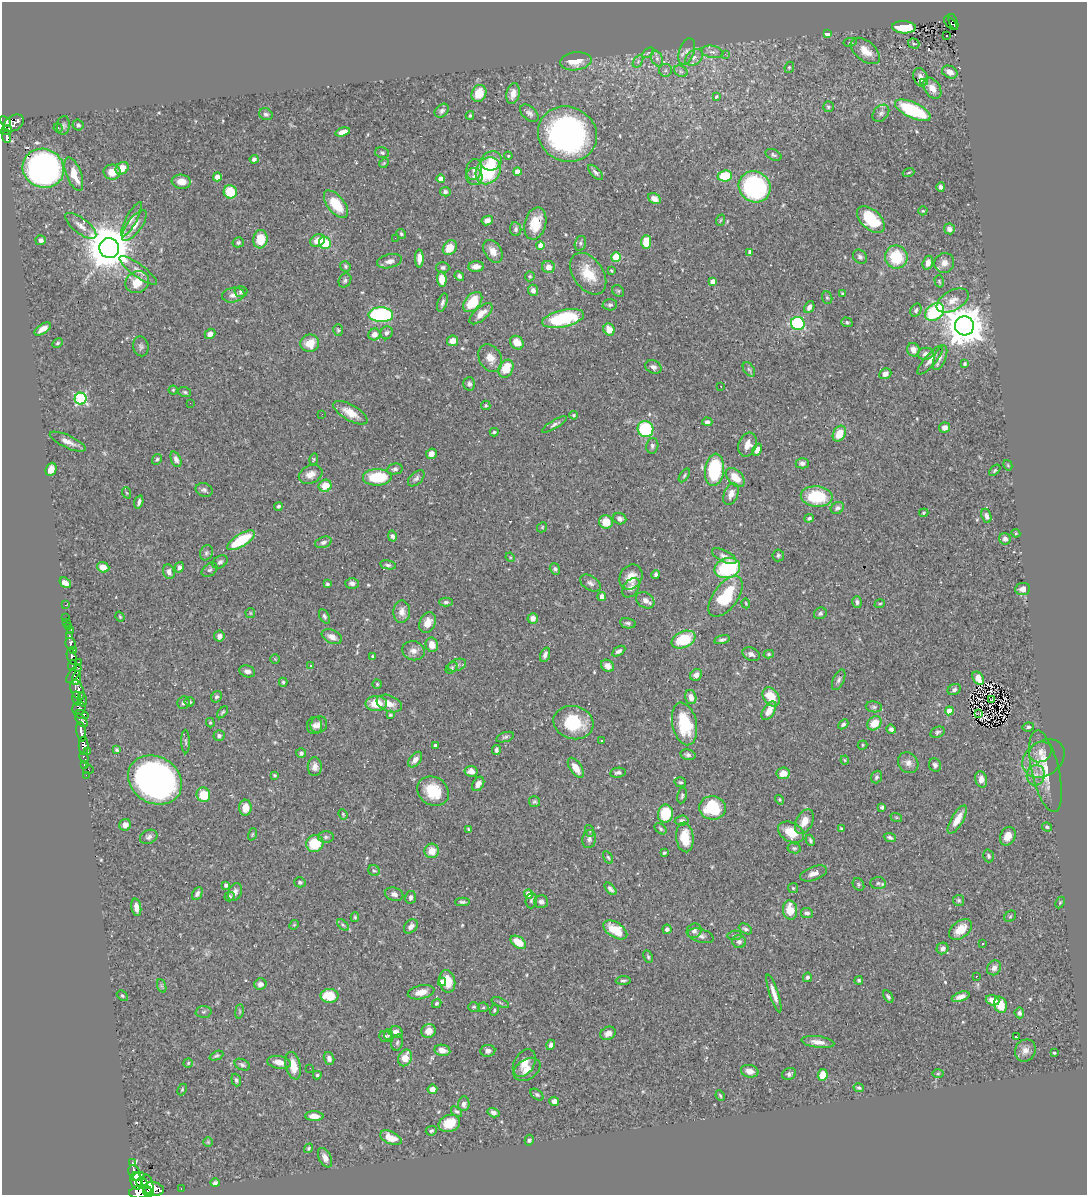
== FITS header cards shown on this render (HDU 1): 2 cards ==
NAXIS1  =                 1085
NAXIS2  =                 1193

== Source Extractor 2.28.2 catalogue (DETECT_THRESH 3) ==
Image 1085 x 1193 px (HDU 1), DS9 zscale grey, 1 PNG px = 1 image px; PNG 1089 x 1197 px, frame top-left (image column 1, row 1193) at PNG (2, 2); each listed source drawn as its Kron ellipse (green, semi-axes under 4 px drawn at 4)
Background 0.522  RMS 0.019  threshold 0.0558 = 3 sigma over >= 5 px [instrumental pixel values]
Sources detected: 551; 4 with non-positive FLUX_AUTO (blend fragments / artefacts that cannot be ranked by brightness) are neither listed nor drawn; of the other 547, the 500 brightest by FLUX_AUTO listed and drawn (47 fainter detections omitted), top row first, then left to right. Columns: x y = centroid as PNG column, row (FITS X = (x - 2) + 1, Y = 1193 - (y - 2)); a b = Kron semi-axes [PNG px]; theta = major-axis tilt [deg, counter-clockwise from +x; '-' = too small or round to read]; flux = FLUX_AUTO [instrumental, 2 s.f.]
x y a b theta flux
953 22 8 4 -68 56
951 23 8 3 -45 49
904 27 12 6 -3 39
827 34 4 3 - 14
947 36 3 2 - 2
850 42 7 4 10 2.1
914 43 6 5 - 1.8
865 51 17 9 -39 18
687 52 14 7 72 7
712 52 11 6 -11 4.8
648 53 6 3 37 1.7
725 54 3 2 - 2.6
694 57 10 7 40 6.4
657 59 8 5 -64 4.3
576 61 16 9 7 20
638 61 7 4 56 2.5
789 67 6 4 67 1.9
666 70 6 6 - 2.9
681 71 7 5 -30 3.1
950 72 8 6 -26 10
921 77 9 7 -69 7.7
923 83 3 2 - 5.9
932 88 11 7 -56 11
479 93 9 7 65 25
513 94 10 6 78 9.7
716 97 4 3 - 1.7
828 107 5 5 - 2.6
913 110 19 7 -25 92
442 111 8 6 42 4.1
529 113 11 6 -42 4.9
881 113 9 7 47 4.9
266 114 7 5 -26 3
470 115 4 3 - 1.5
5 121 6 4 -40 180
13 123 11 7 33 430
63 125 9 6 85 3.5
78 125 6 5 - 3.3
58 128 5 4 - 1.6
6 130 6 4 31 110
343 132 8 4 16 8.4
567 134 30 27 -26 360
6 136 7 4 -84 130
382 153 7 5 -13 2.5
773 155 8 5 -24 2.8
508 156 4 4 - 1.4
254 159 4 4 - 4.2
491 161 11 9 26 19
384 163 5 4 - 1.4
43 168 21 19 -26 470
122 168 7 5 39 17
474 170 10 8 77 5.9
488 171 14 11 55 80
112 172 8 7 - 15
517 172 4 4 - 13
595 172 10 4 -45 3.7
909 172 6 3 19 1.3
74 174 18 7 -69 25
474 176 9 8 - 6.1
725 176 7 5 7 46
217 177 4 4 - 12
441 179 4 4 - 12
181 182 9 7 -6 12
755 187 16 15 - 210
941 187 4 4 - 3.9
230 192 7 6 - 33
445 192 5 5 - 2.8
654 199 7 5 -28 7.9
336 204 16 8 -51 38
923 211 5 4 - 1.4
131 219 19 5 62 6.6
871 219 17 9 -43 57
487 220 6 4 27 5.7
721 220 6 3 69 1.4
535 223 16 10 75 32
134 225 18 7 54 12
81 226 19 7 -38 9.3
516 229 7 5 -82 3.3
949 229 5 5 - 5.6
401 234 5 4 - 2
395 238 2 2 - 1.9
260 239 9 7 85 26
41 240 5 5 - 4.2
317 241 8 6 32 14
238 242 6 5 - 2.9
646 242 7 5 88 24
325 243 6 6 - 35
580 243 7 5 74 2.7
540 245 4 4 - 10
109 248 10 9 - 5400
450 248 8 6 54 19
493 251 12 8 -57 11
750 252 4 4 - 5.3
616 257 5 5 - 39
860 257 8 6 -49 3.9
896 257 11 11 - 52
419 258 9 4 -90 8.4
389 261 13 6 13 6.4
928 263 7 5 72 8.6
944 263 10 9 - 8.9
345 266 5 5 - 1.9
443 267 6 5 - 2.9
476 267 8 5 1 7.5
548 267 6 6 - 8.3
138 270 23 6 -36 9.9
611 271 3 3 - 1.4
588 274 23 15 -54 31
459 276 5 4 - 3.2
530 276 5 4 - 2.3
442 279 8 5 -87 15
345 280 7 6 - 3.2
939 281 6 4 -74 1.7
137 282 12 10 32 24
713 282 4 4 - 9
533 290 5 5 - 6.2
618 291 6 5 - 2.1
241 292 6 5 - 3.3
843 294 3 3 - 1.7
233 295 11 7 11 6.1
827 298 6 5 - 2.1
953 301 17 10 30 14
473 302 12 7 48 45
442 303 10 4 74 3.5
610 305 7 5 4 2.9
809 307 6 5 - 5.7
916 310 7 5 62 3
935 312 10 7 39 110
481 314 14 6 41 12
381 315 12 7 -1 180
563 319 21 8 13 89
847 322 6 4 -18 2.1
798 323 7 6 - 120
964 326 9 9 - 3700
43 329 9 4 32 9.1
609 329 6 5 - 13
338 330 6 4 -72 1.9
387 333 6 6 - 3.8
210 334 5 5 - 7.2
374 334 6 5 - 7.8
452 341 5 5 - 11
58 343 6 4 28 1.8
310 343 9 8 - 20
517 343 7 6 - 13
141 346 10 7 -77 3.7
913 350 7 6 - 12
925 354 8 6 12 4.3
490 358 14 11 -61 14
940 358 13 6 68 5.1
930 360 18 5 49 8.4
964 364 4 3 - 2
653 367 8 6 -27 4.5
506 369 9 7 62 29
749 369 8 5 -53 2.8
885 374 6 5 - 7.4
469 384 7 6 - 3.7
721 386 3 2 - 1.4
173 390 4 4 - 1.5
185 392 6 5 - 2.1
81 399 6 6 - 160
190 403 2 2 - 1.4
486 405 5 4 - 2.2
350 413 19 8 -30 18
322 414 2 2 - 1.6
574 415 4 4 - 2.8
707 422 5 4 - 3.3
554 424 14 4 31 4
944 427 5 5 - 7.9
645 429 8 7 - 83
494 432 4 3 - 1.8
839 434 8 6 61 23
68 442 19 6 -25 10
748 445 12 9 70 13
652 446 8 6 77 3.5
757 450 6 4 61 7.6
431 454 5 5 - 6.4
157 459 6 4 57 2.3
176 459 8 5 -67 6.3
314 459 6 4 74 1.5
802 463 6 5 - 4.3
1008 465 5 4 - 1.4
51 469 6 5 - 12
395 469 8 5 12 3.3
714 470 16 9 82 90
995 470 7 4 45 1.9
311 474 12 8 25 12
684 475 8 4 56 2
377 477 14 8 1 57
735 477 11 7 -45 21
416 478 10 6 43 3.8
325 486 6 6 - 20
204 490 9 6 -21 3.9
127 493 6 3 -69 1.4
731 494 11 7 69 9.6
817 496 16 10 -4 65
139 502 7 3 74 3.7
278 506 4 4 - 2.4
837 508 7 5 31 3.8
924 513 5 4 - 1.5
986 516 7 4 -72 4.7
809 518 4 4 - 2.3
620 519 7 5 -23 5
606 522 7 6 - 22
542 527 5 4 - 1.6
1016 533 4 4 - 1.4
392 536 5 4 - 3.5
1005 539 6 5 - 4.6
241 540 16 6 32 60
323 542 8 5 20 3.7
206 553 8 6 65 3
778 555 6 6 - 2.6
724 556 13 5 -27 6.8
510 557 5 4 - 1.3
220 562 8 6 33 3.3
388 565 8 4 -10 2.8
103 567 6 5 - 12
179 567 5 4 - 3.9
727 568 13 10 18 110
555 569 6 4 -54 2.6
210 570 9 6 38 3.2
169 572 7 5 -71 5.7
656 574 4 4 - 2.8
631 577 13 11 60 16
65 583 6 4 -37 7.3
352 583 7 5 0 4.9
590 583 11 7 -31 4.8
327 584 4 4 - 2.3
631 588 11 7 53 8.1
1023 589 7 6 - 8.5
602 596 4 4 - 9
726 597 23 12 53 64
645 600 10 7 -35 7.5
446 602 7 4 0 3
857 602 6 5 - 3.4
746 603 5 4 - 1.4
880 604 5 3 - 1.4
65 605 3 2 - 6.1
402 612 11 8 87 9.9
250 613 5 5 - 1.4
820 613 6 5 - 2.6
324 616 8 4 -63 2.8
66 617 2 2 - 5.7
120 617 5 4 - 1.4
533 618 5 5 - 7.7
67 622 2 2 - 5.4
428 622 11 8 65 12
628 623 8 5 -10 3.2
68 626 3 3 - 32
70 631 3 2 - 6.4
70 636 3 3 - 71
219 636 5 5 - 5.8
332 637 10 6 -25 9.2
684 640 12 8 24 56
722 640 8 3 13 3
71 644 6 5 - 210
432 645 7 6 - 11
74 650 3 3 - 52
413 651 11 9 -17 8.4
619 651 7 4 32 3.7
751 654 9 6 -22 5.1
769 654 5 4 - 1.6
545 655 7 4 69 5.2
372 656 4 3 - 1.4
72 657 8 4 -70 380
275 659 5 5 - 1.4
79 662 2 2 - 9.8
72 665 5 3 - 120
457 665 9 5 20 3.6
311 666 3 3 - 2.4
608 666 7 5 -35 6.6
452 668 7 5 43 2.2
247 671 8 6 -18 5
74 674 11 5 53 270
696 675 6 5 - 6.1
77 678 7 4 74 350
978 678 7 5 -58 9.6
839 680 11 5 67 3.4
283 682 4 4 - 1.9
377 684 4 4 - 1.7
77 690 11 6 -67 560
954 690 7 5 26 3.4
216 697 6 5 - 2.7
691 697 7 5 -73 9.6
771 697 10 7 -55 26
77 699 7 4 -78 140
83 699 7 3 -75 61
992 700 4 3 - 2.1
189 702 5 4 - 2.5
184 703 6 6 - 3.2
376 703 10 7 1 27
389 703 13 8 -21 12
874 707 8 5 -9 2.8
79 708 7 6 - 230
769 711 10 5 57 15
949 711 4 4 - 18
223 712 7 3 48 1.8
978 713 3 2 - 1.6
81 715 7 3 -9 190
390 715 4 3 - 1.4
81 720 8 4 -51 290
210 723 5 4 - 1.5
573 723 20 16 -14 57
874 723 8 6 43 20
684 724 22 12 -78 66
843 724 6 4 41 2.7
319 725 8 8 - 8
314 726 8 7 - 5.6
1028 727 6 4 8 2.5
891 729 5 4 - 4.2
81 732 10 4 -79 570
938 732 7 5 25 2.7
219 736 5 5 - 3
505 737 9 4 18 2.5
602 741 3 3 - 5.1
186 742 12 3 -89 2
435 745 3 3 - 2.7
862 745 5 4 - 1.5
84 746 9 5 89 440
117 750 4 3 - 2.2
496 750 5 3 - 2.9
88 752 3 2 - 12
1040 752 12 10 29 9.1
301 753 5 5 - 2.7
688 755 8 5 -12 3.5
84 758 6 3 -65 29
1043 758 23 17 35 20
415 760 9 5 52 7.1
845 760 4 4 - 1.4
908 763 11 9 -46 7.6
84 764 3 3 - 22
935 765 7 6 - 3.4
315 767 9 7 -90 7.4
576 768 11 5 -56 15
88 770 5 3 - 49
471 771 6 5 - 7.4
1045 771 42 13 -77 31
618 773 8 5 8 3.1
783 773 7 6 - 11
86 775 2 2 - 5.3
274 775 3 3 - 1.7
1036 775 10 9 - 8.4
876 777 6 5 - 3.1
981 779 8 6 -74 9.5
155 780 28 23 -31 650
680 782 6 5 - 2.1
478 784 8 5 57 6
433 791 16 14 -34 39
203 795 7 6 - 30
682 796 8 5 80 2.6
779 800 5 3 - 1.5
534 802 5 5 - 2.4
882 807 4 3 - 2.7
245 808 8 6 87 13
712 808 13 11 -6 64
343 814 5 3 - 1.4
665 814 9 7 82 43
896 817 6 4 -18 1.5
682 820 7 5 6 3.7
957 820 16 6 60 16
804 822 13 8 62 15
125 825 6 5 - 8.4
1047 827 5 3 - 2.1
841 828 4 3 - 1.8
469 829 4 3 - 1.7
661 829 7 4 -42 2.2
590 831 6 4 -73 1.5
791 832 14 9 -27 27
252 834 6 4 71 1.4
1008 836 10 7 65 12
149 837 9 6 24 4.2
326 837 8 5 0 3.1
685 837 15 8 -84 28
890 837 6 4 -21 3.1
589 839 9 6 80 5.1
810 840 6 3 -64 2.3
315 843 9 8 - 35
794 848 7 5 -9 2.4
432 851 7 7 - 16
664 853 3 3 - 1.8
988 856 6 5 - 2.5
608 857 7 4 -62 2
374 871 6 5 - 2.2
814 873 14 6 20 8.5
300 882 5 5 - 2.3
878 883 7 6 - 2.8
858 884 7 5 -56 2.1
226 885 4 3 - 3.5
793 888 5 5 - 2
611 889 7 4 -48 3.5
235 892 9 6 68 6
197 893 7 4 63 4.2
394 894 9 6 -15 4.8
528 894 4 4 - 17
230 896 5 4 - 2.1
411 897 6 5 - 3.6
959 900 5 5 - 2
531 901 8 5 85 2.5
462 902 7 4 -1 2.7
541 902 7 6 - 4.7
1060 903 6 4 63 1.6
136 907 9 5 -81 8.1
790 910 10 7 -82 24
807 913 6 5 - 3.8
1010 916 6 5 - 1.6
355 917 5 4 - 1.7
294 925 5 4 - 1.4
343 925 7 4 -44 2.2
411 926 8 6 47 6.4
667 929 4 4 - 4.1
745 929 7 5 -28 3.4
961 929 13 8 38 20
615 930 13 7 -32 25
694 931 7 7 - 4.5
735 935 7 4 5 2
701 936 13 6 -17 5.8
518 942 8 5 -34 22
739 942 7 6 - 3.9
983 944 3 2 - 1.8
942 948 6 5 - 4.8
648 957 6 4 -64 1.9
994 968 8 6 52 5.5
976 976 3 2 - 1.8
807 977 5 4 - 2.8
859 980 4 4 - 2.2
447 981 11 8 -78 21
623 981 7 3 2 2.3
442 982 4 4 - 8.7
260 984 6 5 - 5.2
162 986 7 4 -71 2.4
421 992 13 6 12 12
774 993 20 4 -72 11
122 996 6 4 -48 2.1
329 996 9 7 0 34
888 997 7 4 -59 2.4
961 997 9 4 19 6
993 1000 7 5 -19 11
437 1003 5 4 - 2.6
500 1003 9 3 -22 2
1000 1005 8 6 -72 22
474 1007 6 4 2 1.8
483 1007 5 5 - 1.6
494 1010 5 4 - 2
239 1011 7 3 82 1.6
203 1012 8 6 3 2.9
1019 1013 5 4 - 3.7
429 1031 7 7 - 11
396 1032 7 6 - 8
608 1033 8 6 25 8.6
388 1034 5 4 - 2
385 1036 6 5 - 2.3
1017 1037 4 3 - 13
818 1042 16 5 -7 10
397 1043 8 5 73 2.9
551 1045 5 4 - 4.5
442 1050 8 5 -10 10
1025 1050 11 10 - 8.6
488 1051 7 6 - 4.5
1054 1053 3 2 - 1.6
216 1056 7 4 24 2.2
329 1058 6 5 - 5.2
405 1058 8 6 67 18
279 1062 12 6 -10 11
188 1063 4 4 - 1.6
524 1063 15 10 58 14
242 1065 8 5 -26 3.1
293 1066 14 7 -76 19
310 1068 2 2 - 13
527 1069 14 10 33 12
750 1071 9 6 -12 8.3
938 1073 6 4 1 1.8
789 1074 7 5 27 3.2
317 1075 4 4 - 2
823 1075 6 5 - 26
236 1080 6 4 -71 2.5
859 1088 5 4 - 2.1
182 1089 6 4 64 1.7
432 1089 5 5 - 6.9
537 1095 7 4 -37 2.3
720 1095 5 3 - 1.4
554 1101 5 4 - 6.2
464 1104 7 5 84 5.1
457 1111 6 4 -38 2.3
493 1113 6 4 -16 4.4
314 1116 9 5 -2 9.7
449 1123 11 8 21 30
431 1131 5 4 - 2.5
391 1138 11 6 -24 20
529 1140 5 4 - 2.3
208 1142 5 4 - 1.4
309 1148 5 4 - 1.8
325 1158 10 6 -63 8.1
132 1163 3 3 - 51
134 1173 8 5 -69 750
139 1176 6 3 20 410
136 1181 9 6 -80 920
142 1183 5 5 - 520
215 1183 4 3 - 2.6
148 1185 11 5 -77 510
181 1188 3 2 - 12
154 1189 10 6 -12 590
140 1192 11 6 11 910
148 1192 4 3 - 210
At the frame edge (FLAGS 8, measured only in part): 1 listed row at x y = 140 1192
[47 fainter detections neither listed nor drawn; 4 non-positive-flux detections neither listed nor drawn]